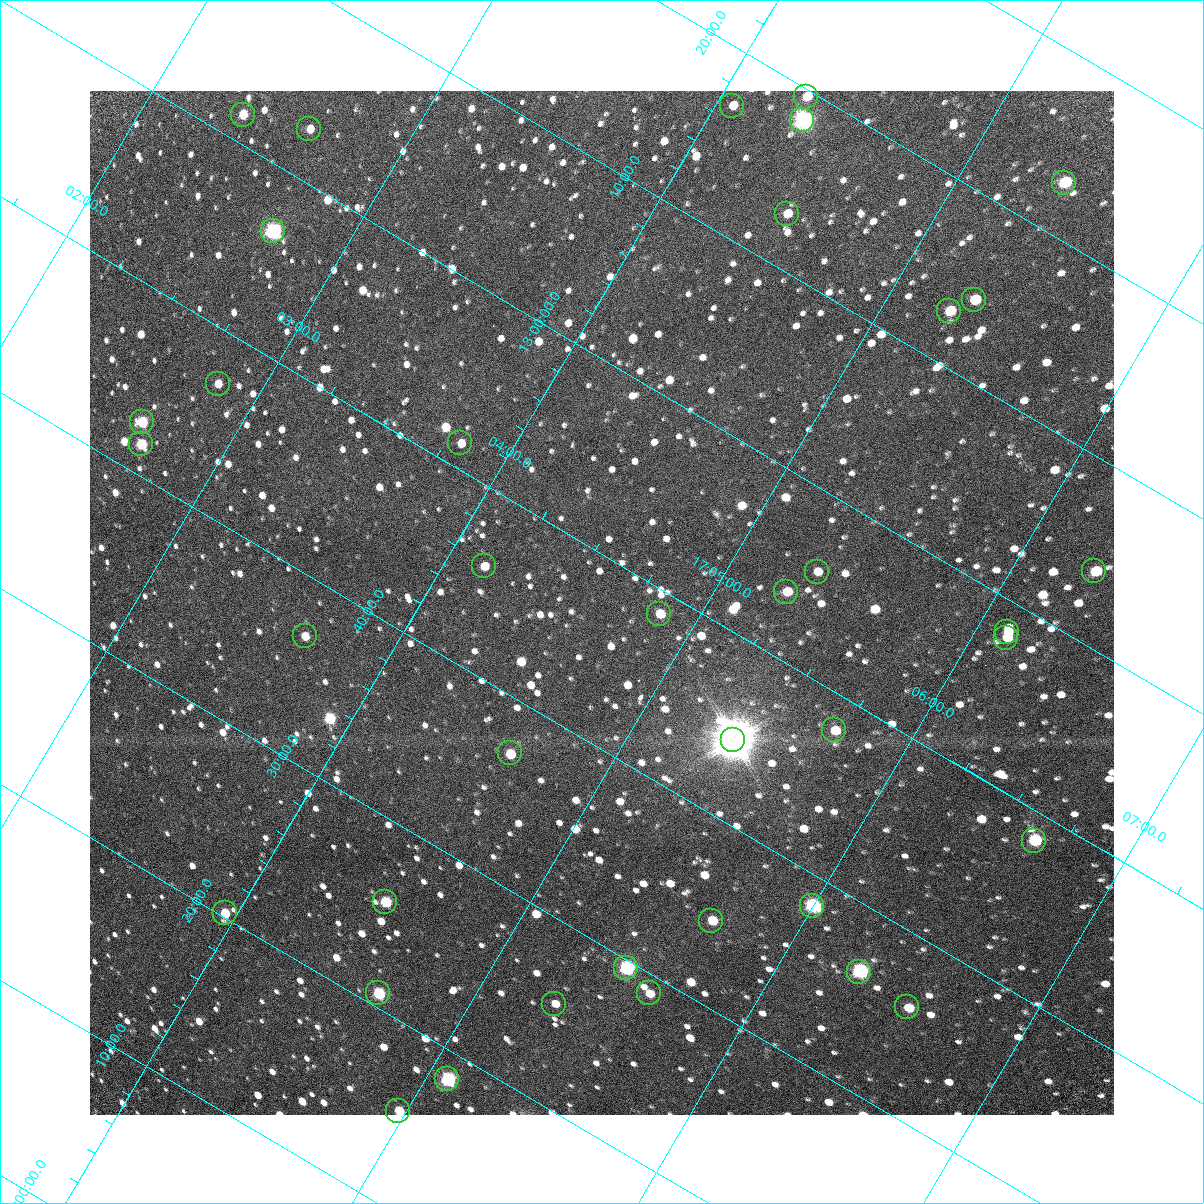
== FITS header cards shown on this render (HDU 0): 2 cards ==
NAXIS1  =                 1024 / Required FITS header
NAXIS2  =                 1024 / Required FITS header

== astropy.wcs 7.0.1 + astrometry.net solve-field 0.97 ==
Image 1024 x 1024 px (HDU 0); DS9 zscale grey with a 90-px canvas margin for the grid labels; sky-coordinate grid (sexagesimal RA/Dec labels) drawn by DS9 from the SOLVED WCS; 38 Tycho-2 reference stars matched to detected sources circled (green)
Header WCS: RA---TAN/DEC--TAN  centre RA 17:04:38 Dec +12:48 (256.16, +12.79 deg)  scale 3.57 arcsec/px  FOV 60.9' x 60.9'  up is -31 deg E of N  parity flipped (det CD > 0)
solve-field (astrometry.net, Tycho-2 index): VERIFIED the header's WCS against the Tycho-2 star catalogue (verified at 4 index scales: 10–38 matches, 0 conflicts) and refined it, rather than solving blind
Solved WCS: RA---TAN-SIP/DEC--TAN-SIP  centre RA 17:04:38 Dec +12:48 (256.16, +12.79 deg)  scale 3.57 arcsec/px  FOV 60.9' x 60.9'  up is -31 deg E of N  parity flipped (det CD > 0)
The solver's refit moves the header's centre by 1.3 arcsec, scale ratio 1.001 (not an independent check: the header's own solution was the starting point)
Tycho-2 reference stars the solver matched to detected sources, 38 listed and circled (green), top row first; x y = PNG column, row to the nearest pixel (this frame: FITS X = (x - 90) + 1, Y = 1024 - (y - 91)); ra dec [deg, ICRS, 3 dp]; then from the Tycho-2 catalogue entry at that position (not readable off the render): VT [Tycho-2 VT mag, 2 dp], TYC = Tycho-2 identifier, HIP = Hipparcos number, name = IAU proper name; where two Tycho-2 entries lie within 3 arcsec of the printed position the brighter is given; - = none
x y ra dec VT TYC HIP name
806 97 256.075 +13.327 11.03 988-1435-1 - -
732 106 256.015 +13.282 12.12 988-539-1 - -
243 115 255.591 +13.026 11.11 984-562-1 - -
802 120 256.084 +13.305 8.82 988-1312-1 - -
309 129 255.657 +13.048 11.70 984-1492-1 - -
1064 183 256.346 +13.384 9.77 988-444-1 - -
787 214 256.119 +13.217 11.48 988-1519-1 - -
273 231 255.678 +12.942 8.40 984-851-1 83399 -
974 300 256.328 +13.238 10.54 988-1880-1 - -
949 311 256.311 +13.216 10.57 988-1445-1 - -
218 384 255.709 +12.784 12.11 984-152-1 - -
142 422 255.663 +12.713 10.50 984-217-1 - -
460 443 255.952 +12.856 11.81 984-1155-1 - -
141 444 255.673 +12.694 10.39 984-1057-1 - -
484 566 256.036 +12.763 11.44 984-680-1 - -
1094 571 256.574 +13.067 10.37 984-29-1 - -
817 572 256.331 +12.927 11.94 984-1956-1 - -
786 592 256.314 +12.894 11.03 984-123-1 - -
659 614 256.214 +12.811 11.08 984-976-1 - -
1007 632 256.528 +12.971 11.85 984-1247-1 - -
305 636 255.916 +12.613 11.31 984-548-1 - -
1006 638 256.530 +12.966 11.63 984-140-1 - -
834 730 256.428 +12.800 10.61 984-81-1 - -
733 740 256.345 +12.741 4.89 984-2436-1 83613 -
510 753 256.156 +12.617 10.57 984-293-1 - -
1034 841 256.660 +12.807 9.63 985-579-1 - -
385 902 256.123 +12.427 10.31 984-389-1 - -
812 906 256.499 +12.639 8.54 984-2205-1 83663 -
225 913 255.989 +12.337 10.91 984-1004-1 - -
711 921 256.419 +12.576 10.78 984-452-1 - -
626 968 256.368 +12.492 8.44 984-801-1 83627 -
859 972 256.575 +12.607 8.60 984-25-1 83691 -
378 993 256.165 +12.346 9.76 984-1670-1 - -
649 993 256.401 +12.482 11.44 984-280-1 - -
554 1004 256.324 +12.426 11.80 984-2157-1 - -
907 1007 256.635 +12.600 11.03 985-1537-1 - -
447 1079 256.270 +12.308 9.11 984-2229-1 - -
398 1111 256.243 +12.256 10.81 984-617-1 - -